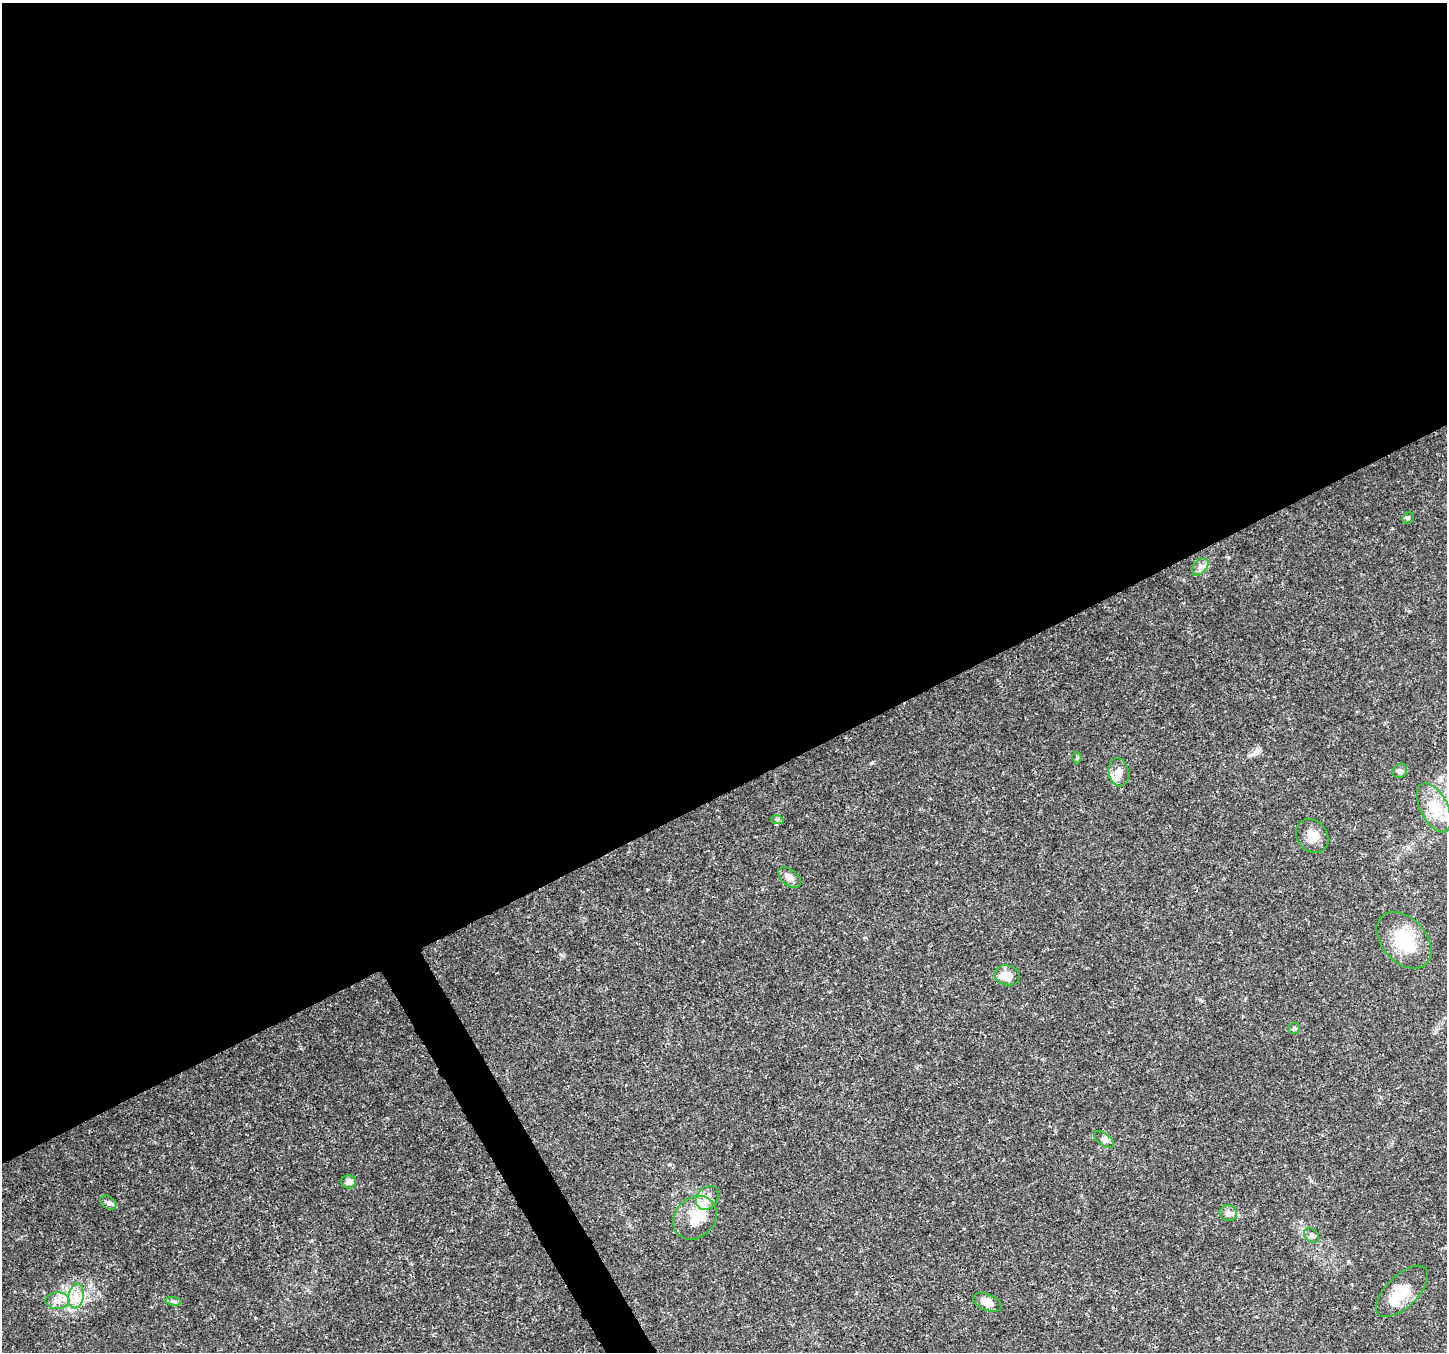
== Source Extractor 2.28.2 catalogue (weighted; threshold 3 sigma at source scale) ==
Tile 2 of 4 x 4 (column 2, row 1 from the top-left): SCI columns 1453-2897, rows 4219-5568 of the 5790 x 5675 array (HDU 1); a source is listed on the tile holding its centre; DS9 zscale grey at full resolution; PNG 1449 x 1354 px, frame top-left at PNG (2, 3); each listed source drawn as its Kron ellipse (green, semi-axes under 4 px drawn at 4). Shown black and unused: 60% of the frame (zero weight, under 3 of 4 exposures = <1% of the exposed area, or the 3 px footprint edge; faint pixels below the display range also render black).
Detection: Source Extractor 2.28.2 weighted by HDU 2 'WHT'; one run over the whole footprint, this tile lists its part. Background 0.0206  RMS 0.0019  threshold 0.00843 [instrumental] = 3 sigma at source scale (4.5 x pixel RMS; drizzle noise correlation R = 1.50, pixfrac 1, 0.0396/0.0396 arcsec/px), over >= 5 px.
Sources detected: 28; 2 inside a brighter object's white glare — neither listed nor drawn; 2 inside a brighter listed object's ellipse — not listed separately; the other 24 listed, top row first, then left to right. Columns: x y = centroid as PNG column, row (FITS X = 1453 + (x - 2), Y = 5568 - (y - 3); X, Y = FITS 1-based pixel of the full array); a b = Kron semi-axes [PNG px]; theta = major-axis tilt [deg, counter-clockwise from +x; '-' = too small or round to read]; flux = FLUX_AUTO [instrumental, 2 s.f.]
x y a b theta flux
1408 518 6 5 - 0.3
1200 567 10 6 49 0.88
1077 757 6 5 - 0.28
1400 771 8 6 44 0.61
1119 772 14 10 -79 1.8
1434 808 26 13 -64 5.5
777 819 6 4 -19 0.26
1312 836 18 14 -49 2.4
790 877 13 8 -39 1.1
1404 940 33 22 -48 8.4
1007 975 13 10 -15 2.6
1294 1028 6 5 - 0.31
1104 1139 11 6 -37 0.72
349 1182 7 6 - 1.1
707 1198 13 10 52 1.7
108 1203 9 6 -38 0.58
1228 1213 9 8 - 0.91
695 1218 23 19 45 5.2
1312 1235 9 6 -44 0.56
1402 1291 33 16 44 4.5
76 1296 12 7 82 1.7
57 1301 12 8 3 1.3
174 1301 8 4 -9 0.38
987 1302 15 8 -24 1.8
Unlisted compact peaks at least as high as the median listed source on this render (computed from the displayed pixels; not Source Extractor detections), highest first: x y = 872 763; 1200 1000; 1228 557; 311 1241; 1311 1181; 1257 751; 98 1293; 561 955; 1409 611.